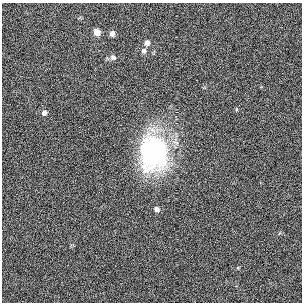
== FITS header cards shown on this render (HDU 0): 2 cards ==
NAXIS1  =                  300
NAXIS2  =                  300

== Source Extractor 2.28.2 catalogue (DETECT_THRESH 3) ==
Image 300 x 300 px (HDU 0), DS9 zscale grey, 1 PNG px = 1 image px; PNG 304 x 304 px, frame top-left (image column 1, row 300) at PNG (2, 3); no overlay
Background 0.00272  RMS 0.024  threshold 0.0731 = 3 sigma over >= 5 px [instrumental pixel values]
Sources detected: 8; all 8 listed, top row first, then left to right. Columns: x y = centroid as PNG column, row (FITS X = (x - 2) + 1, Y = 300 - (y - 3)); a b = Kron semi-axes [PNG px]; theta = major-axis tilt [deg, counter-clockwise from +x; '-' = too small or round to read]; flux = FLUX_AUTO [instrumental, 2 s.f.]
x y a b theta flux
97 32 5 5 - 17
112 33 6 5 - 7.5
147 43 7 6 - 6.3
144 51 7 7 - 4.3
113 57 8 7 - 5.1
44 113 6 5 - 5.8
153 153 42 33 -89 220
156 209 5 4 - 6.7